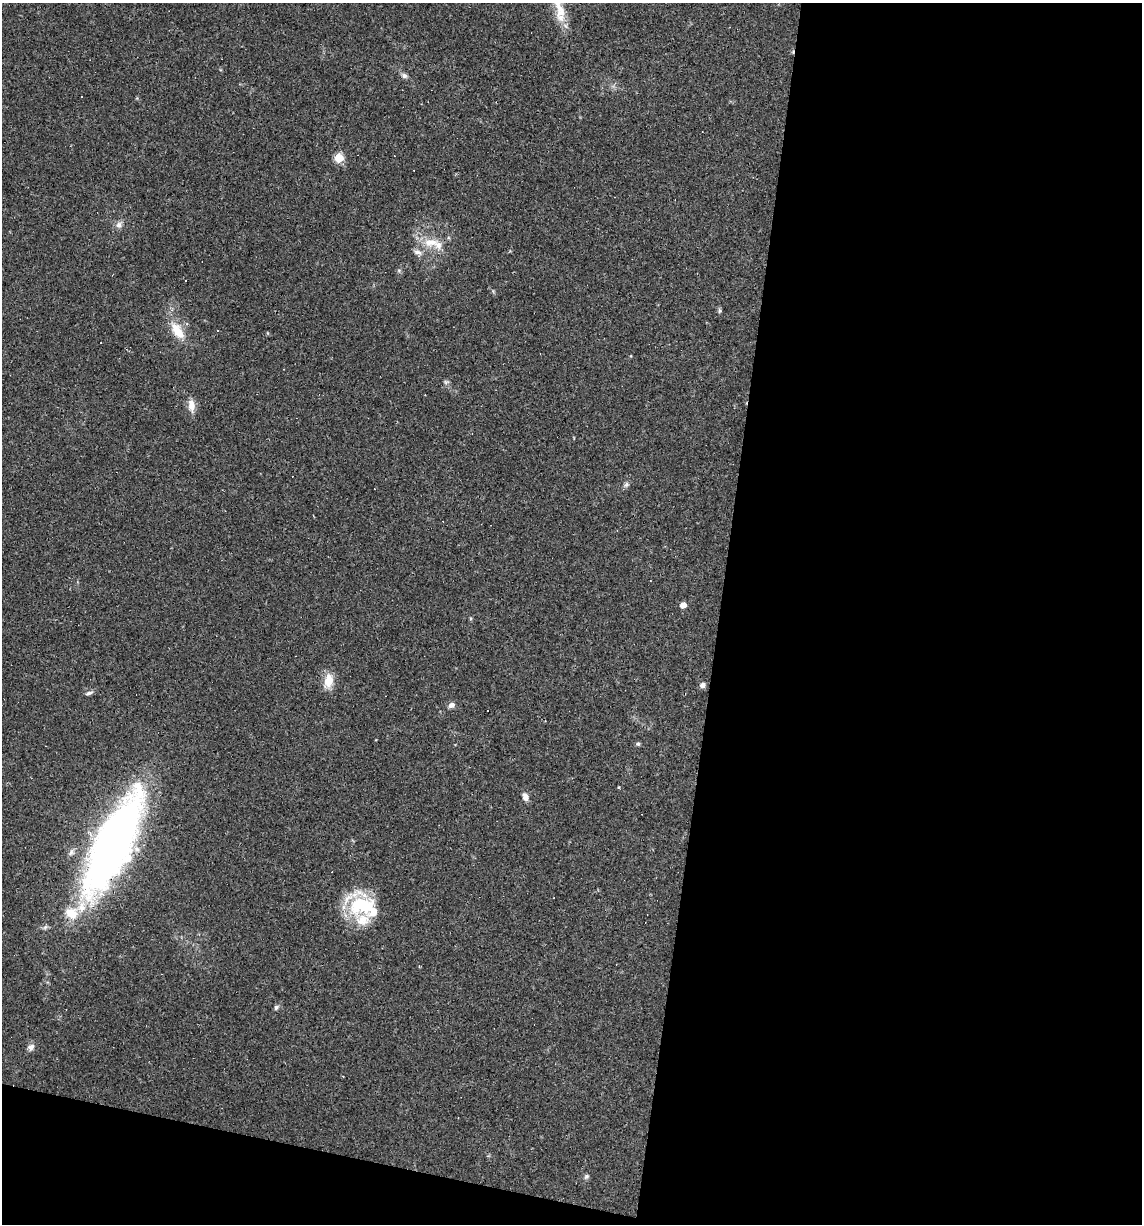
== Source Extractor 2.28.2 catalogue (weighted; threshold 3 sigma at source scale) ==
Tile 16 of 4 x 4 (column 4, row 4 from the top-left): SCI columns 3536-4675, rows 1-1222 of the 4907 x 4887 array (HDU 1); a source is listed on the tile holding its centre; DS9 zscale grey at full resolution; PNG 1144 x 1226 px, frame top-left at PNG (2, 3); no overlay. Shown black and unused: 40% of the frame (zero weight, under 2 of 3 exposures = <1% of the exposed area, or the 3 px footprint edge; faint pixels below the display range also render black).
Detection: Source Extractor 2.28.2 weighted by HDU 2 'WHT'; one run over the whole footprint, this tile lists its part. Background 0.0519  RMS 0.0065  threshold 0.0294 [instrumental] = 3 sigma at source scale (4.5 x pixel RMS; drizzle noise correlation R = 1.50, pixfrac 1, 0.05/0.05 arcsec/px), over >= 5 px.
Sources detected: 41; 12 cosmic-ray / hot-pixel residue — not listed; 4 inside a brighter listed object's ellipse — not listed separately; the other 25 listed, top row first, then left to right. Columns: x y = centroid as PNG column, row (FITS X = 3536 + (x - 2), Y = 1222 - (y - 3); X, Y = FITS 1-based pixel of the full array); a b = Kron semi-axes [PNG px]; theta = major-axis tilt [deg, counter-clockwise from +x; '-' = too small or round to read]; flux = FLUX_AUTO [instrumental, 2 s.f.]
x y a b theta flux
559 9 33 12 -71 13
404 76 8 6 -16 2
339 158 5 5 - 26
119 225 8 7 - 2.7
431 242 23 11 -1 11
418 252 12 6 -15 2.7
185 280 3 2 - 0.57
719 311 6 5 - 1.1
177 331 26 12 -56 13
446 382 6 6 - 1.3
191 405 15 9 -86 5.7
626 485 10 5 63 1.6
683 605 5 4 - 6.9
470 618 5 3 - 0.7
328 681 16 10 81 10
702 685 7 6 - 2.3
89 693 10 5 17 1.7
451 705 9 7 21 2.5
638 744 5 5 - 1.1
525 797 9 6 -67 3.8
113 844 97 30 64 410
361 905 39 23 9 37
276 1007 7 5 47 1.4
31 1047 10 8 40 2.8
586 1176 7 6 - 1.4
Isophote crosses this tile's border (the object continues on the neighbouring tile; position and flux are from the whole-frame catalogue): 1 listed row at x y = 559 9